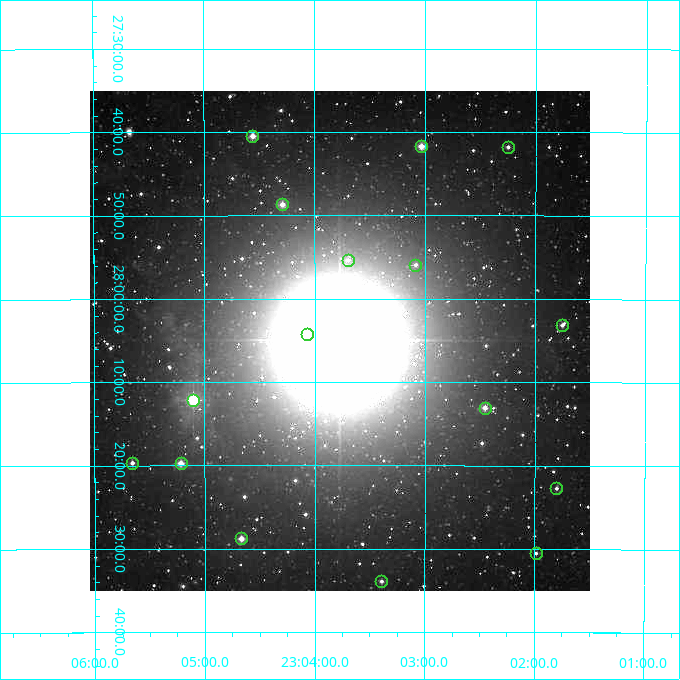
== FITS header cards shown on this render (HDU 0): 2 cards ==
NAXIS1  =                  500
NAXIS2  =                  500

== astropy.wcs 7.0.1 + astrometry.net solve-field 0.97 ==
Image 500 x 500 px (HDU 0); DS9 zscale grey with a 90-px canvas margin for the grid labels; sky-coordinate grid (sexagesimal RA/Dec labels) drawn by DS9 from the SOLVED WCS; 16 Tycho-2 reference stars matched to detected sources circled (green)
Header WCS: none
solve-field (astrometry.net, Tycho-2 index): SOLVED blind (the file carries no WCS)
Solved WCS: RA---TAN-SIP/DEC--TAN-SIP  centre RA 23:03:46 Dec +28:05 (345.94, +28.08 deg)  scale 7.2 arcsec/px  FOV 60.0' x 60.0'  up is -180 deg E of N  parity flipped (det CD > 0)
(file carries no celestial WCS; the grid is the blind solution)
Tycho-2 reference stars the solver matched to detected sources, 16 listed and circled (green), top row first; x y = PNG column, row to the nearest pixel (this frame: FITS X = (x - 90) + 1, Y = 500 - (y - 91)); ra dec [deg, ICRS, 3 dp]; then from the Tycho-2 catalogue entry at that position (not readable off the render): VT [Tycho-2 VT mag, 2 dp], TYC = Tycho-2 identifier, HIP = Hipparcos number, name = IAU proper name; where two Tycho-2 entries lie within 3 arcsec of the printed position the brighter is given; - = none
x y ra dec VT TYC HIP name
252 136 346.140 +27.675 9.05 2243-1246-1 - -
421 146 345.758 +27.695 8.86 2243-953-1 113826 -
508 147 345.563 +27.696 10.59 2243-1108-1 - -
282 204 346.073 +27.811 9.32 2243-280-1 - -
348 260 345.924 +27.922 10.87 2243-226-1 - -
415 265 345.772 +27.932 10.47 2243-77-1 - -
562 325 345.438 +28.052 10.20 2243-149-1 - -
307 334 346.018 +28.070 10.54 2243-93-1 - -
193 400 346.275 +28.202 7.68 2247-1933-1 113992 -
485 408 345.614 +28.217 9.66 2247-1359-1 - -
132 463 346.414 +28.328 10.33 2247-964-1 - -
181 463 346.304 +28.329 9.17 2247-1943-1 - -
556 488 345.450 +28.378 10.75 2247-1291-1 - -
241 538 346.167 +28.480 9.46 2247-611-1 - -
536 553 345.496 +28.508 11.00 2247-459-1 - -
381 581 345.848 +28.565 10.55 2247-1099-1 - -